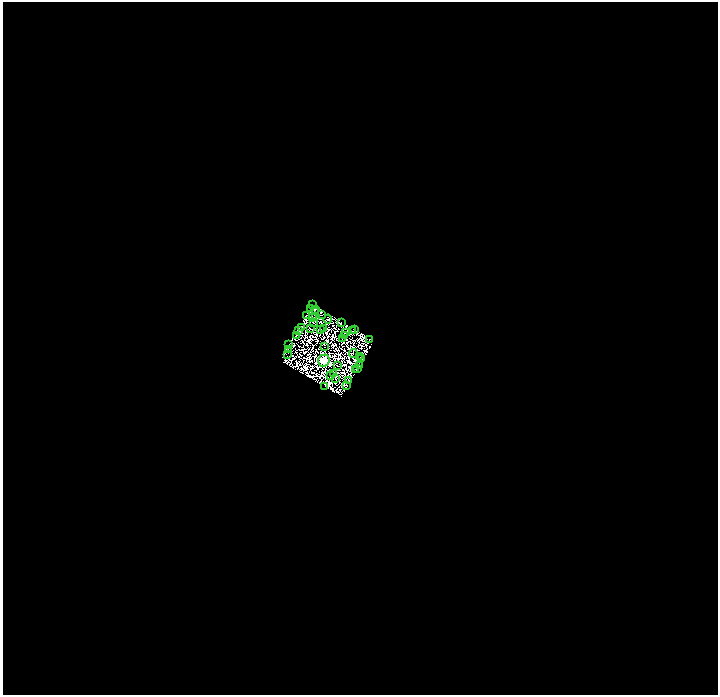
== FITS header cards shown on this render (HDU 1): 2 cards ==
NAXIS1  =                 1431
NAXIS2  =                 1386

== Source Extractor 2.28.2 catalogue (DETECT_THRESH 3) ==
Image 1431 x 1386 px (HDU 1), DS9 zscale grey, zoomed out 1/2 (1 PNG px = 2 x 2 image px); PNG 720 x 697 px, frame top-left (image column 1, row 1385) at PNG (3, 2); each listed source drawn as its Kron ellipse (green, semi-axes under 4 px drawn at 4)
Background 0.192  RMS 6.2e-05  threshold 1.86e-04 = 3 sigma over >= 5 px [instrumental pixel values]
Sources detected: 186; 145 cannot appear on this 1/2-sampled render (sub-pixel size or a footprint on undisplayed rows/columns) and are neither listed nor drawn; the other 41 listed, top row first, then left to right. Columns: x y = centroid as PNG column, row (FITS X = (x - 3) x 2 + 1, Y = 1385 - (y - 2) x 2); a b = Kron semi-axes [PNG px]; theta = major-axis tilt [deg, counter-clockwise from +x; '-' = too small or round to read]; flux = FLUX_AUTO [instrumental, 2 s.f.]
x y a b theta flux
313 304 3 1 - 6.1
311 308 2 2 - 2
316 309 2 1 - 0.25
316 311 3 1 - 2.1
322 314 2 1 - 4.8
307 315 4 1 - 10
316 316 2 1 - 2.2
313 317 2 1 - 0.16
328 318 4 1 - 6.5
314 322 2 1 - 0.11
342 322 2 1 - 0.68
302 327 3 1 - 1.2
311 328 2 1 - 6.3
324 328 2 1 - 3
321 329 2 2 - 1.2
355 329 2 1 - 12
299 330 2 1 - 1.9
353 330 2 1 - 4.3
346 332 2 1 - 0.8
297 335 2 1 - 6.9
345 335 3 2 - 5.1
343 338 3 1 - 0.56
370 339 3 2 - 15
289 344 2 1 - 5.2
325 346 2 1 - 3.5
289 349 2 1 - 7.1
354 353 4 1 - 2.2
288 354 2 1 - 4.7
360 356 2 1 - 1.6
362 358 2 1 - 5.6
324 360 6 5 - 8900
338 365 2 1 - 5.5
360 365 2 1 - 16
358 368 2 1 - 8.3
356 369 3 1 - 1.4
334 373 2 1 - 7.7
331 375 2 1 - 2.8
336 378 2 1 - 1.4
349 380 3 1 - 5.8
347 385 2 2 - 14
325 386 2 1 - 1.7
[145 sub-pixel or undisplayed-footprint detections neither listed nor drawn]